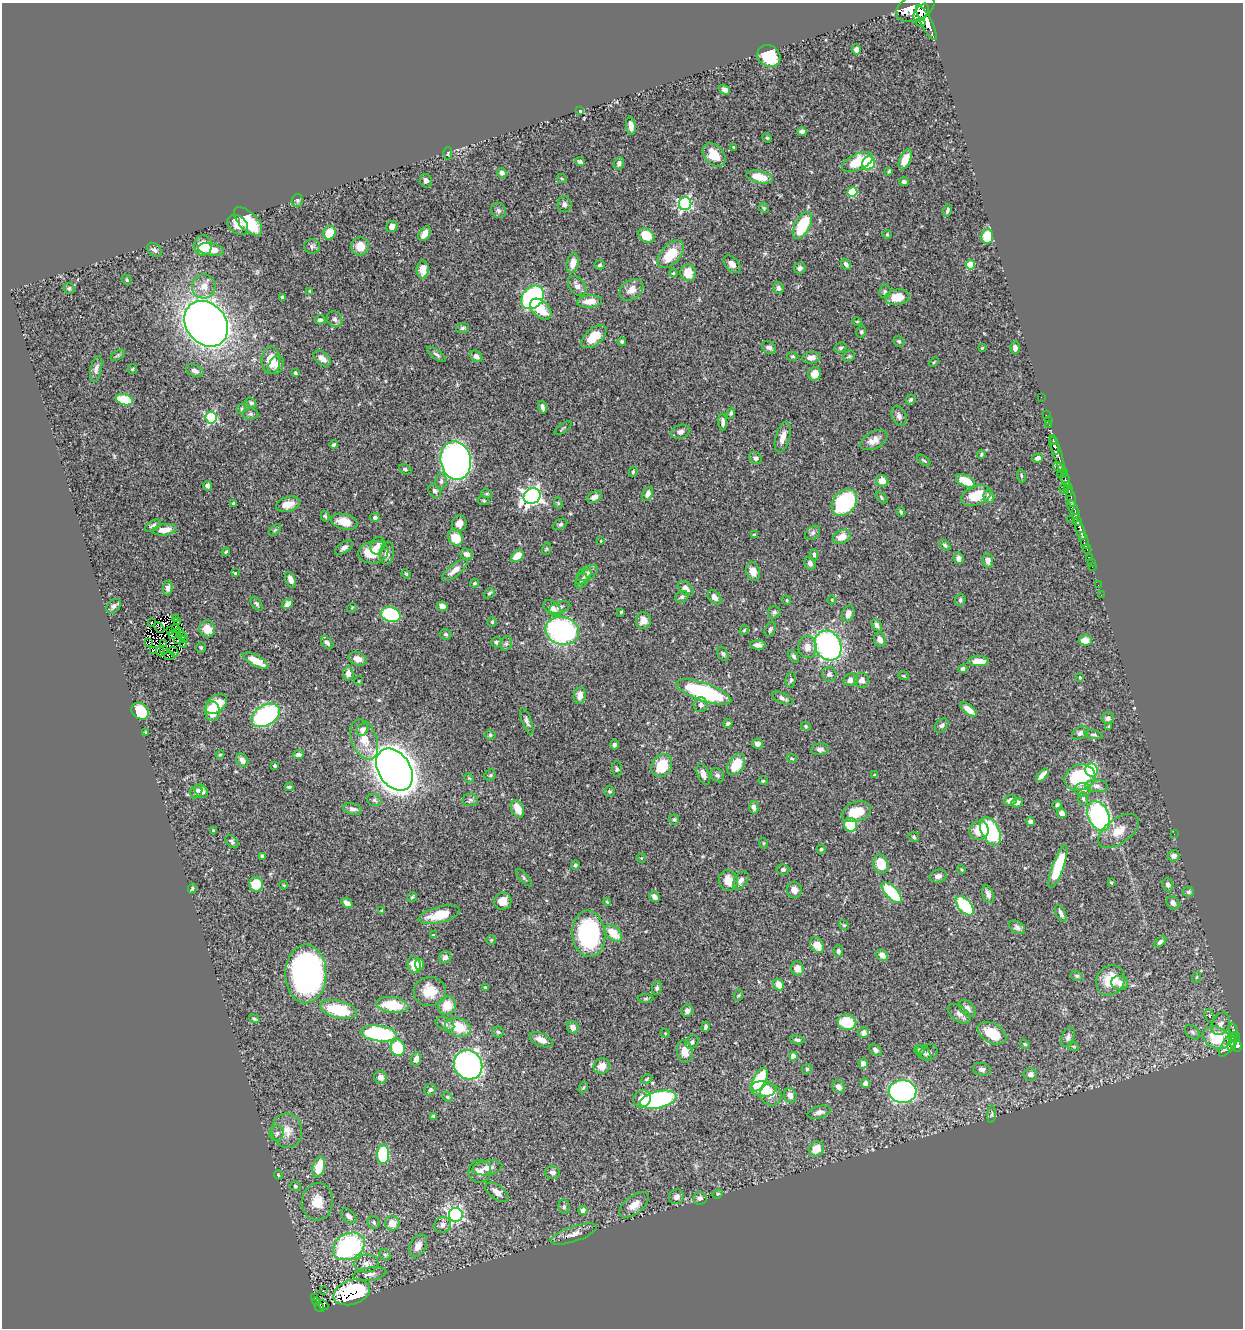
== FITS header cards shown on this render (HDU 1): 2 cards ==
NAXIS1  =                 1241
NAXIS2  =                 1326

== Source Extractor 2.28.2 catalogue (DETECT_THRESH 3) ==
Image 1241 x 1326 px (HDU 1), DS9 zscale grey, 1 PNG px = 1 image px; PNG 1245 x 1330 px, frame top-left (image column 1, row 1326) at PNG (2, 3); each listed source drawn as its Kron ellipse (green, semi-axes under 4 px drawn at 4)
Background 0.573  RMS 0.021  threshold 0.0632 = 3 sigma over >= 5 px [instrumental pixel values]
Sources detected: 496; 3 with non-positive FLUX_AUTO (blend fragments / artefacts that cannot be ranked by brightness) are neither listed nor drawn; the other 493 listed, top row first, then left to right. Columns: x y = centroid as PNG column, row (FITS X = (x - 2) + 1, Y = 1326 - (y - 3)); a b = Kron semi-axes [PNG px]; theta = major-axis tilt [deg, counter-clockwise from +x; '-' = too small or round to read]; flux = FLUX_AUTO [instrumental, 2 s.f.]
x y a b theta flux
915 8 20 12 25 3500
921 12 10 6 53 770
921 22 5 3 - 370
926 22 19 5 -63 1300
856 49 5 4 - 5.5
769 56 12 10 -39 51
724 90 6 4 -36 5.3
580 111 4 3 - 1.6
631 126 9 5 -84 8.1
802 131 5 4 - 4.2
767 138 5 4 - 1.8
734 147 3 3 - 1.6
448 153 6 3 89 1.3
714 155 13 9 -47 30
905 159 10 5 66 18
580 162 5 4 - 2.8
857 162 16 8 25 51
619 163 6 5 - 4.3
869 163 7 6 - 56
889 171 3 3 - 1.6
502 173 5 4 - 4.4
759 177 13 6 -12 30
562 179 5 3 - 1.4
426 181 7 6 - 5.2
904 182 5 4 - 3.4
852 192 5 5 - 63
297 200 6 5 - 3
565 204 8 7 - 4
685 204 6 6 - 240
764 208 5 4 - 1.7
498 210 8 7 - 3.9
947 210 6 3 72 2.5
248 221 18 9 -46 51
238 225 11 8 -42 14
802 225 15 7 61 72
392 226 6 5 - 8
329 233 7 6 - 27
424 234 8 5 58 15
887 234 4 4 - 1.6
646 236 8 6 -34 34
987 236 7 6 - 44
203 246 10 9 - 26
312 246 8 7 - 3.8
360 246 9 9 - 19
211 249 13 6 -10 22
154 250 8 6 -43 4.2
671 254 16 9 47 40
573 263 10 6 78 13
732 264 10 6 -45 7.8
846 264 6 4 -52 3.9
600 265 5 4 - 2.3
970 265 4 4 - 39
800 268 6 5 - 4.6
423 269 9 6 89 16
673 273 4 3 - 1.3
688 273 8 7 - 25
127 280 6 4 -49 2
204 286 12 12 - 15
577 286 11 7 -53 7.8
69 288 5 5 - 2.7
778 288 6 5 - 4.5
631 290 13 9 37 14
310 291 3 3 - 1.5
885 291 7 5 79 2.9
282 297 4 3 - 3.3
532 297 13 10 49 240
897 297 12 8 8 29
590 301 12 6 4 14
541 309 12 8 -44 28
335 319 8 7 - 5
320 320 5 4 - 3.6
857 322 5 3 - 1.4
206 324 24 20 -52 1400
462 328 6 5 - 2.8
861 332 6 4 76 2.5
594 337 15 8 40 27
899 341 6 5 - 2.2
622 342 4 4 - 3.4
769 347 7 6 - 5.3
840 348 6 5 - 2.7
982 348 4 4 - 1.1
1015 348 6 5 - 4.7
437 354 11 4 -36 3.8
118 355 7 4 32 2.4
476 356 7 5 -40 5.1
793 356 6 4 -3 2.2
849 356 6 5 - 2.2
811 358 9 5 9 9.7
322 359 10 6 -40 9.9
271 360 14 9 -88 26
934 362 6 3 45 1.4
276 365 10 7 61 9.2
96 369 13 5 78 5.6
132 369 5 4 - 1.5
195 371 9 6 -25 5.9
295 373 3 3 - 2.1
815 374 7 6 - 11
1041 397 2 2 - 5
124 400 9 5 -17 57
911 400 5 4 - 2.5
251 403 6 4 -36 2.5
542 407 6 3 -77 5
241 409 5 3 - 1.6
731 413 5 4 - 2.4
251 414 7 6 - 3
1046 415 2 2 - 6.1
899 416 10 7 -68 5.6
211 417 6 5 - 140
1048 421 3 2 - 8.4
723 422 8 4 -87 5.8
1049 425 3 2 - 5.6
563 428 10 2 36 1.5
680 432 9 6 19 5.3
783 437 16 7 74 12
874 440 14 8 26 11
1053 440 3 3 - 90
334 445 4 3 - 3
1054 445 10 4 -78 410
981 454 4 3 - 1.5
1058 455 21 4 -71 330
756 458 6 5 - 3.9
1038 458 5 4 - 5.6
456 460 19 15 -77 850
924 460 7 3 -35 2
1058 467 6 3 -33 120
405 469 6 5 - 2.9
633 472 5 4 - 2
1062 474 6 4 30 110
1021 476 6 3 -81 1.6
1065 479 7 3 -75 190
441 481 8 5 88 4.4
882 481 6 5 - 15
966 481 10 5 -25 34
207 486 5 4 - 4.8
1064 489 5 3 - 40
1068 489 7 3 -84 140
435 491 7 5 -49 4.3
487 494 5 3 - 1.5
648 494 7 5 67 7.4
532 496 9 7 32 500
976 496 15 9 21 33
989 496 6 5 - 7.8
594 497 8 5 29 7.5
881 497 7 4 -47 1.9
1071 497 10 3 -75 150
484 501 6 4 -8 1.9
844 502 15 11 52 130
233 503 3 3 - 2.1
558 503 6 3 -73 1.5
288 504 12 7 15 14
1073 508 8 4 -58 480
901 512 5 3 - 1.7
1075 513 5 3 - 180
325 516 5 3 - 2.1
375 518 5 4 - 3.8
1070 519 2 2 - 11
1078 521 4 3 - 200
344 522 13 7 -15 19
459 523 8 7 - 11
560 524 8 5 29 2.6
153 526 9 4 33 3.7
165 530 12 5 8 14
275 530 7 4 45 2.2
1080 530 10 3 -71 450
813 533 8 6 41 3.9
754 535 4 3 - 2
842 537 9 6 23 15
455 538 8 6 -48 27
1084 540 9 3 -75 87
601 541 4 3 - 0.97
945 545 6 4 -44 2.8
378 546 9 6 68 7.2
344 548 10 5 34 4.4
546 549 6 4 72 1.6
1087 549 5 2 - 29
226 552 4 3 - 1.8
373 552 15 11 12 31
387 553 12 7 81 7.6
467 554 6 5 - 7.4
814 555 6 4 -89 2.7
517 556 7 5 41 28
1089 557 2 2 - 9.9
958 558 6 5 - 4.3
988 561 7 5 -80 6.7
1091 562 2 2 - 4.5
810 563 7 5 -67 4.6
1092 567 2 2 - 3.5
455 570 16 6 39 11
753 571 9 6 -72 12
235 573 4 3 - 1.4
587 573 12 6 30 6.5
406 574 4 4 - 1.6
584 577 9 5 44 3.6
291 580 8 5 -68 7.8
581 581 8 5 65 3.2
475 583 4 3 - 1.6
1098 585 2 2 - 2.2
168 588 7 5 84 5
686 589 9 6 -39 7
489 593 6 4 40 2.4
1101 595 2 2 - 4.9
682 597 7 5 34 3.2
714 597 8 5 -50 7.4
787 600 5 4 - 1.7
832 600 4 3 - 1.2
960 600 6 5 - 2.9
257 604 8 4 -54 2.7
288 604 5 4 - 7.5
114 606 8 6 45 5.6
442 606 5 4 - 8.5
352 607 5 3 - 1.1
552 608 10 6 -37 8.1
559 608 11 6 18 5.1
621 612 3 3 - 1.5
774 612 6 6 - 3
848 614 9 6 72 6.8
391 615 10 7 -16 110
175 619 2 2 - 0.61
643 620 8 7 - 13
151 622 2 2 - 0.32
178 622 3 2 - 2.2
492 622 5 4 - 2
877 625 7 4 -56 4.3
159 628 6 3 -43 0.31
176 628 3 2 - 0.33
207 629 8 8 - 19
770 629 8 5 69 2.9
744 630 5 4 - 1.6
171 631 2 2 - 0.45
562 631 17 14 -14 230
180 632 4 3 - 3.3
446 634 6 5 - 2.6
172 635 3 2 - 1.4
182 636 4 3 - 0.18
184 640 3 2 - 0.63
880 640 7 5 -69 8.5
1085 640 6 5 - 14
177 641 3 2 - 1.1
496 642 5 5 - 2.7
149 643 4 2 - 2.3
327 643 7 5 -48 4.6
506 643 7 5 70 3.3
164 644 3 2 - 2
183 644 2 2 - 0.87
758 645 8 4 -3 6.7
828 645 15 12 -63 280
201 647 5 4 - 1.7
807 647 11 9 -87 12
153 650 3 2 - 0.77
164 650 3 2 - 0.87
160 651 5 2 - 2.8
174 652 5 2 - 1
723 654 7 5 -60 2.6
169 656 5 3 - 2.1
794 656 7 4 -56 2.8
358 659 9 6 -22 10
255 661 14 5 -28 28
979 661 10 5 -2 17
963 669 4 4 - 3.9
348 673 7 5 -88 7.4
829 674 7 7 - 4.6
903 676 5 3 - 1.4
1080 677 3 3 - 1.2
791 680 8 5 79 3
851 680 7 6 - 8.1
862 680 7 7 - 9
359 681 5 3 - 1.1
704 692 29 9 -19 150
580 695 8 6 78 11
782 698 11 5 -24 4.3
216 704 12 8 37 32
701 705 7 7 - 5.4
969 709 10 5 -40 11
140 711 9 7 -39 47
212 711 10 7 -85 44
266 715 15 10 31 230
1108 718 6 5 - 4.5
527 721 14 4 -70 4.8
728 723 5 3 - 2.4
942 725 8 5 47 3.3
806 726 5 4 - 1.8
1109 726 4 3 - 2
362 730 6 5 - 7.2
146 732 3 2 - 1.5
1080 733 9 5 30 4.6
490 735 5 4 - 2.2
1094 735 9 3 -11 2.5
364 740 21 12 -69 24
758 744 5 5 - 5.8
614 745 5 4 - 3.7
820 749 9 6 6 6
220 754 4 3 - 1.2
298 754 5 4 - 3.9
792 758 5 4 - 1.7
242 760 7 5 -56 6.7
736 765 12 7 57 36
275 766 3 3 - 2.7
662 766 12 9 57 42
617 769 7 5 -88 2.5
394 770 23 16 -56 2400
1092 770 6 6 - 110
703 774 11 6 -69 8.5
490 775 6 5 - 2.1
717 775 8 6 -46 4.1
875 775 4 3 - 1.4
1042 775 8 4 47 11
1080 777 16 12 21 93
469 778 5 4 - 1.5
763 781 5 4 - 1.6
1097 786 11 6 -5 5.4
289 787 4 3 - 2.2
1083 790 8 6 -7 6
201 791 7 6 - 8.3
609 791 5 5 - 2
196 792 7 5 55 4.2
1083 799 6 5 - 2.5
374 800 7 6 - 3
470 800 8 6 1 3.5
1010 800 7 5 22 7.3
1017 803 6 4 20 4.2
1057 805 4 4 - 3
754 807 6 4 -78 5.4
353 809 9 6 -14 5.6
518 809 9 6 -66 22
856 812 15 9 19 32
1062 813 5 4 - 7.7
1099 816 16 10 -65 200
674 820 5 5 - 2
1031 822 5 4 - 4.6
850 825 7 6 - 42
979 830 10 9 - 24
213 831 3 3 - 2.3
990 831 15 8 -62 110
1118 831 23 12 36 23
1174 834 2 2 - 2.6
914 837 5 5 - 2.2
232 842 8 5 -46 3
763 843 5 3 - 1.4
821 849 4 4 - 1.9
262 856 4 3 - 1.9
1174 856 6 5 - 5.2
641 858 5 4 - 1.4
881 864 9 7 -70 30
575 865 5 4 - 2.6
1058 867 22 5 70 59
961 869 5 3 - 1.5
783 870 6 5 - 2.7
938 876 9 6 13 6.6
524 878 10 3 -48 2.7
741 880 10 6 55 6
728 881 10 9 - 19
1111 883 3 3 - 1.3
256 884 7 7 - 33
284 885 4 3 - 1.3
1168 885 6 5 - 4.6
192 888 5 4 - 2.3
794 890 8 7 - 11
1188 892 5 5 - 2.7
892 893 13 6 -47 90
988 894 9 5 -70 5.7
412 897 5 5 - 1.9
654 897 6 4 -53 5.9
503 901 9 8 - 14
607 902 4 4 - 1.6
347 903 6 4 -33 6.2
1173 903 7 6 - 6.2
965 906 11 6 -49 110
382 911 3 3 - 2
1061 913 9 4 -65 5.1
439 915 21 8 14 34
844 925 5 4 - 1.8
1017 927 9 6 -30 4.3
613 933 10 6 -41 30
589 934 23 16 -85 180
433 935 4 3 - 1.2
491 940 5 5 - 1.7
1160 942 7 4 39 4
817 945 8 6 -58 20
838 951 6 5 - 3.2
882 955 6 5 - 10
445 957 6 6 - 5.7
414 965 8 6 -82 23
420 965 5 4 - 7.7
797 969 7 6 - 11
306 974 29 20 -90 450
1077 976 6 5 - 2.5
1197 977 5 3 - 1.3
1111 980 16 13 55 38
1120 983 8 7 - 8.6
779 985 6 5 - 10
485 987 3 3 - 1.4
657 988 7 5 80 3
430 992 16 14 1 28
739 995 6 4 71 1.8
646 999 8 4 1 2
392 1005 16 8 -7 47
447 1006 9 8 - 24
967 1008 10 6 -45 5.8
338 1009 19 9 -14 63
687 1011 6 5 - 6.1
959 1014 13 7 -36 6.2
1209 1016 7 4 -72 2.6
254 1019 5 4 - 2.6
847 1022 9 8 - 47
445 1024 10 6 -24 4.8
1221 1024 12 8 64 7.7
458 1027 13 9 -20 37
573 1027 6 5 - 7.6
705 1027 5 3 - 3.3
1234 1031 7 3 -75 80
498 1032 5 5 - 2.4
1193 1032 9 6 -41 3.2
665 1033 4 4 - 1.5
864 1033 5 5 - 6.7
992 1033 15 9 -30 38
379 1034 18 7 -8 160
1068 1037 10 6 69 4.8
1235 1037 5 3 - 99
1216 1038 14 10 -26 53
541 1040 12 6 -24 12
797 1040 7 4 -7 3.1
692 1042 7 5 48 3.6
1025 1044 5 4 - 1.6
1232 1044 7 4 78 190
1228 1045 14 5 58 200
1073 1046 5 3 - 1.6
1236 1046 6 5 - 190
398 1048 8 7 - 60
876 1050 7 5 -37 4.6
919 1050 5 5 - 2.7
685 1051 11 8 -79 17
929 1052 9 7 31 4.5
924 1053 9 5 -50 4.2
793 1056 4 4 - 17
416 1059 7 5 73 8.5
863 1063 5 4 - 6.2
468 1065 15 14 - 390
602 1066 8 7 - 15
807 1069 5 4 - 2.1
982 1069 8 6 -13 5.6
1030 1074 7 6 - 6.1
381 1077 6 6 - 5.9
647 1079 6 4 29 1.9
760 1080 13 6 62 92
865 1083 5 4 - 4.2
838 1087 7 5 -46 6.6
583 1088 6 3 59 1.8
763 1089 12 8 -6 34
430 1090 6 5 - 3.1
903 1092 14 11 -2 380
771 1095 11 10 - 14
790 1095 7 6 - 7.5
447 1097 5 3 - 2
642 1099 9 8 - 14
658 1100 18 8 12 230
819 1112 12 6 15 6.2
992 1114 8 3 84 2.1
433 1116 4 4 - 1.6
287 1131 17 15 -81 18
277 1133 8 7 - 4.6
816 1149 8 7 - 19
383 1154 9 6 88 100
319 1167 11 6 76 29
487 1168 15 7 9 12
480 1171 12 11 - 9.7
552 1173 7 6 - 5.2
278 1175 5 3 - 1.1
295 1186 5 4 - 1.9
497 1192 13 7 -36 11
718 1194 5 4 - 1.8
676 1197 7 7 - 6.7
700 1198 6 6 - 5.3
317 1202 19 15 82 24
634 1205 17 9 38 16
564 1207 7 5 -77 3
583 1210 4 4 - 7.5
456 1215 7 6 - 280
349 1216 9 6 -48 5.6
374 1223 6 5 - 3.4
392 1223 7 7 - 14
442 1225 8 7 - 6.7
574 1234 24 7 19 12
349 1246 17 12 28 210
418 1246 12 8 61 12
385 1255 6 5 - 2.8
366 1263 12 9 9 9.2
370 1274 17 6 8 8.8
323 1291 3 2 - 1.7
352 1292 19 12 17 170
315 1298 3 2 - 3.5
316 1301 4 3 - 17
323 1305 6 2 -36 17
319 1307 5 4 - 46
At the frame edge (FLAGS 8, measured only in part): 1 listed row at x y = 915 8
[3 non-positive-flux detections neither listed nor drawn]